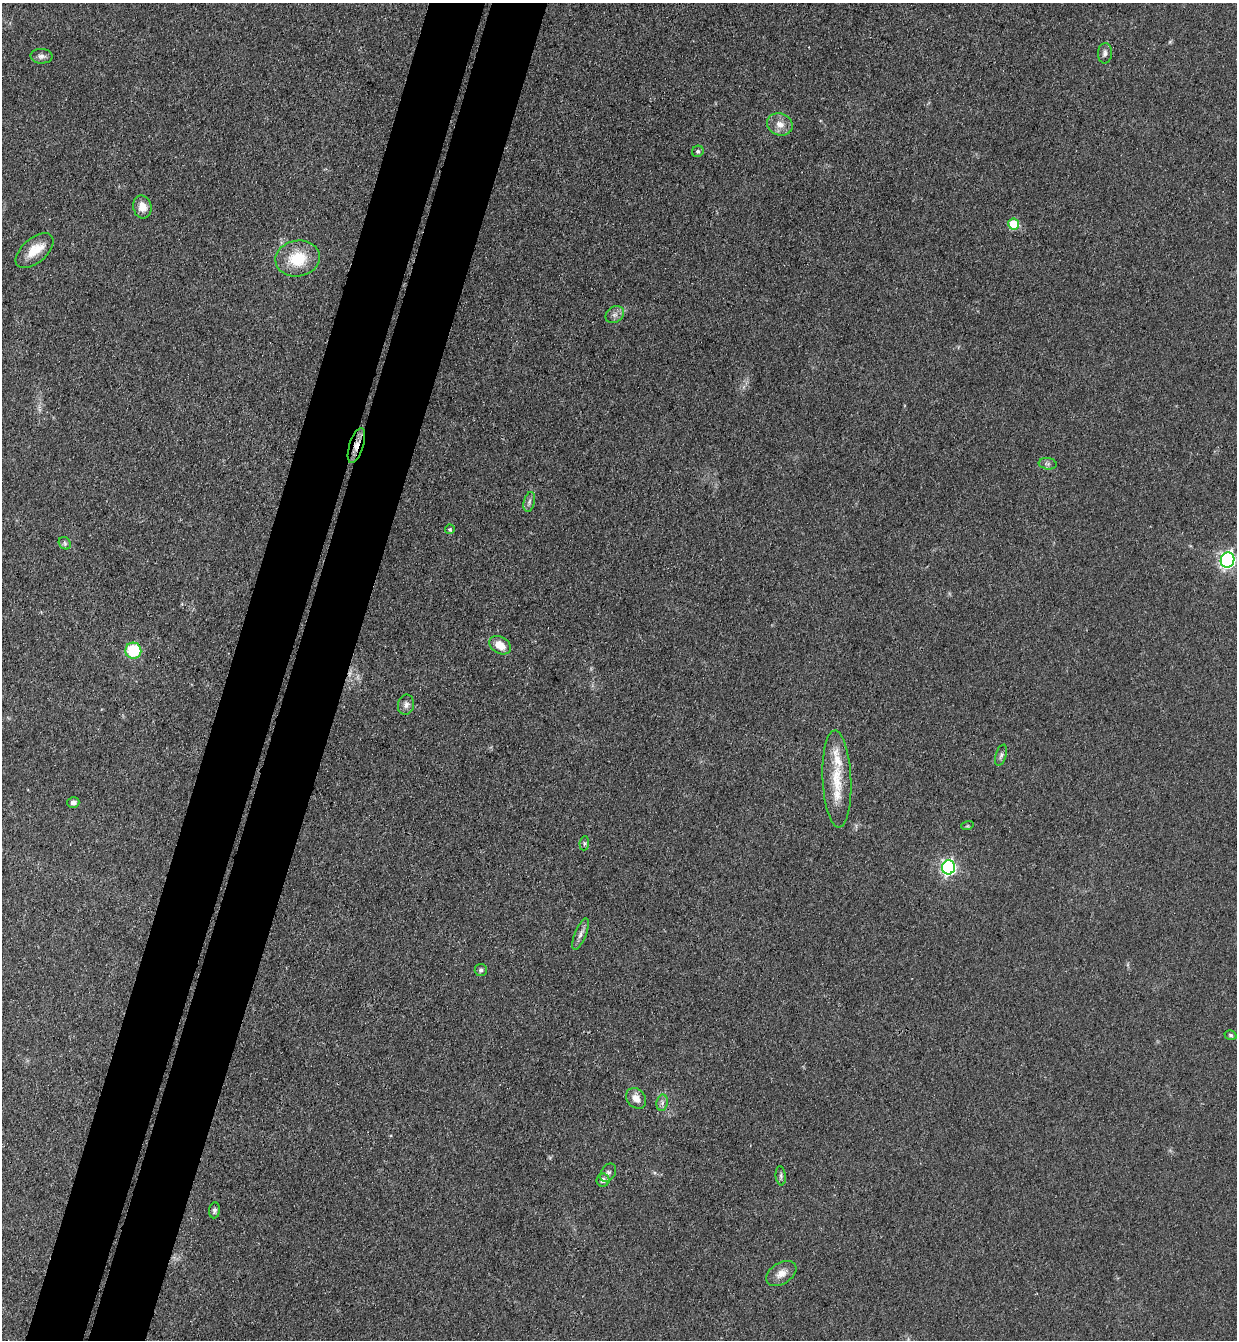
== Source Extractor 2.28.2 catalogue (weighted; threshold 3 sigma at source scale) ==
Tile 7 of 4 x 4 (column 3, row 2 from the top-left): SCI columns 2660-3894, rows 2699-4036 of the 5447 x 5397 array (HDU 1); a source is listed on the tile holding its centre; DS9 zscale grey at full resolution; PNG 1239 x 1342 px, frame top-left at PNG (2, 3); each listed source drawn as its Kron ellipse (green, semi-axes under 4 px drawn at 4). Shown black and unused: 9% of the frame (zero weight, under 3 of 4 exposures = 5% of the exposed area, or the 3 px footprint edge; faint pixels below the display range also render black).
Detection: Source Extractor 2.28.2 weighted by HDU 2 'WHT'; one run over the whole footprint, this tile lists its part. Background 0.0996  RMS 0.0071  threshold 0.0317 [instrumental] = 3 sigma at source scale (4.5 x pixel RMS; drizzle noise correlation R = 1.50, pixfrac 1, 0.05/0.05 arcsec/px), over >= 5 px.
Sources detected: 36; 1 too faint to see at this stretch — neither listed nor drawn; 1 inside a brighter listed object's ellipse — not listed separately; the other 34 listed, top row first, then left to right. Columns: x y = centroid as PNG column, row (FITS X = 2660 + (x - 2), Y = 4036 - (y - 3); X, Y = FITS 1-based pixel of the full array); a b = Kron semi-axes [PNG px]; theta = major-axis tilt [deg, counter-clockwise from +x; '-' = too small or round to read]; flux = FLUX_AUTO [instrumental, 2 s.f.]
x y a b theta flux
1105 53 10 7 86 2.6
42 56 11 7 -2 3
780 124 13 11 -22 6.5
698 151 6 5 - 1.4
142 207 11 9 -75 8
1014 224 5 5 - 26
34 251 22 12 41 13
298 258 22 18 9 25
615 315 10 7 35 3.2
356 446 18 7 72 5.8
1048 464 9 5 -6 1.9
529 502 10 5 76 2.2
450 529 5 4 - 1.3
65 543 7 5 -47 1.6
1227 560 7 6 - 200
500 645 12 8 -32 9.3
133 651 8 8 - 32
406 705 10 8 76 3.3
1001 755 11 5 73 2
837 779 48 14 -87 27
73 802 6 5 - 2.5
967 826 6 4 17 0.94
584 843 7 5 84 1.3
949 867 7 6 - 170
581 934 17 6 67 3.5
481 970 6 6 - 1.5
1230 1035 6 4 -18 1.2
636 1098 11 9 -49 5.4
662 1103 8 5 80 2.3
608 1173 10 7 56 2.5
781 1176 9 5 -84 1.9
603 1180 6 6 - 2.7
214 1210 8 5 83 1.9
781 1274 16 10 32 6.5
Overlapping masked pixels (flux is a lower limit): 1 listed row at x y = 356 446